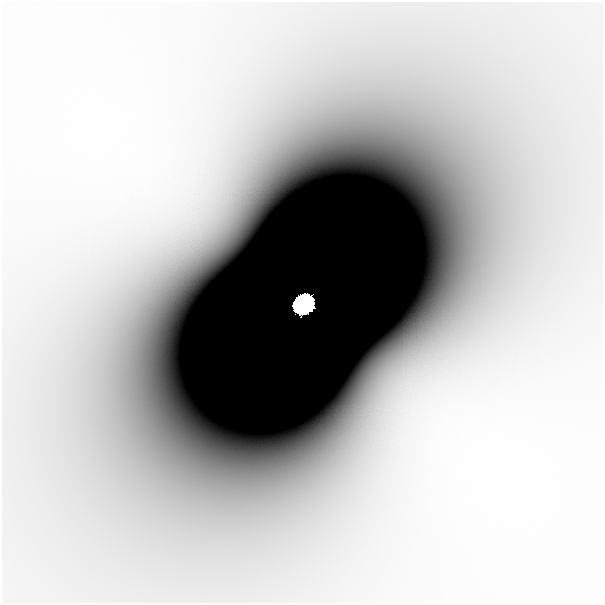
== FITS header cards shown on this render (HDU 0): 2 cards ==
NAXIS1  =                  601
NAXIS2  =                  601

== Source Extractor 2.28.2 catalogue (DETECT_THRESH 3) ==
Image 601 x 601 px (HDU 0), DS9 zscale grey, 1 PNG px = 1 image px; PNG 605 x 605 px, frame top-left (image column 1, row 601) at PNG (2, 2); no overlay
Background -1.90e-10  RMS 6.4e-11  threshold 1.93e-10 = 3 sigma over >= 5 px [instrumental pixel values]
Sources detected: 3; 1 with non-positive FLUX_AUTO (blend fragments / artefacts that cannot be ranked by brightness) is not listed; the other 2 listed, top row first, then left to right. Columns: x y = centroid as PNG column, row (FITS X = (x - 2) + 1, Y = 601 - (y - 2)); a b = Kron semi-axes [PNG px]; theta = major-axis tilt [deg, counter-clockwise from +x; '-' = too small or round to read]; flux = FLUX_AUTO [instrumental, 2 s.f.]
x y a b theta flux
253 231 38 22 67 8.9e-08
303 304 16 14 44 1.9e+01
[1 non-positive-flux detection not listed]